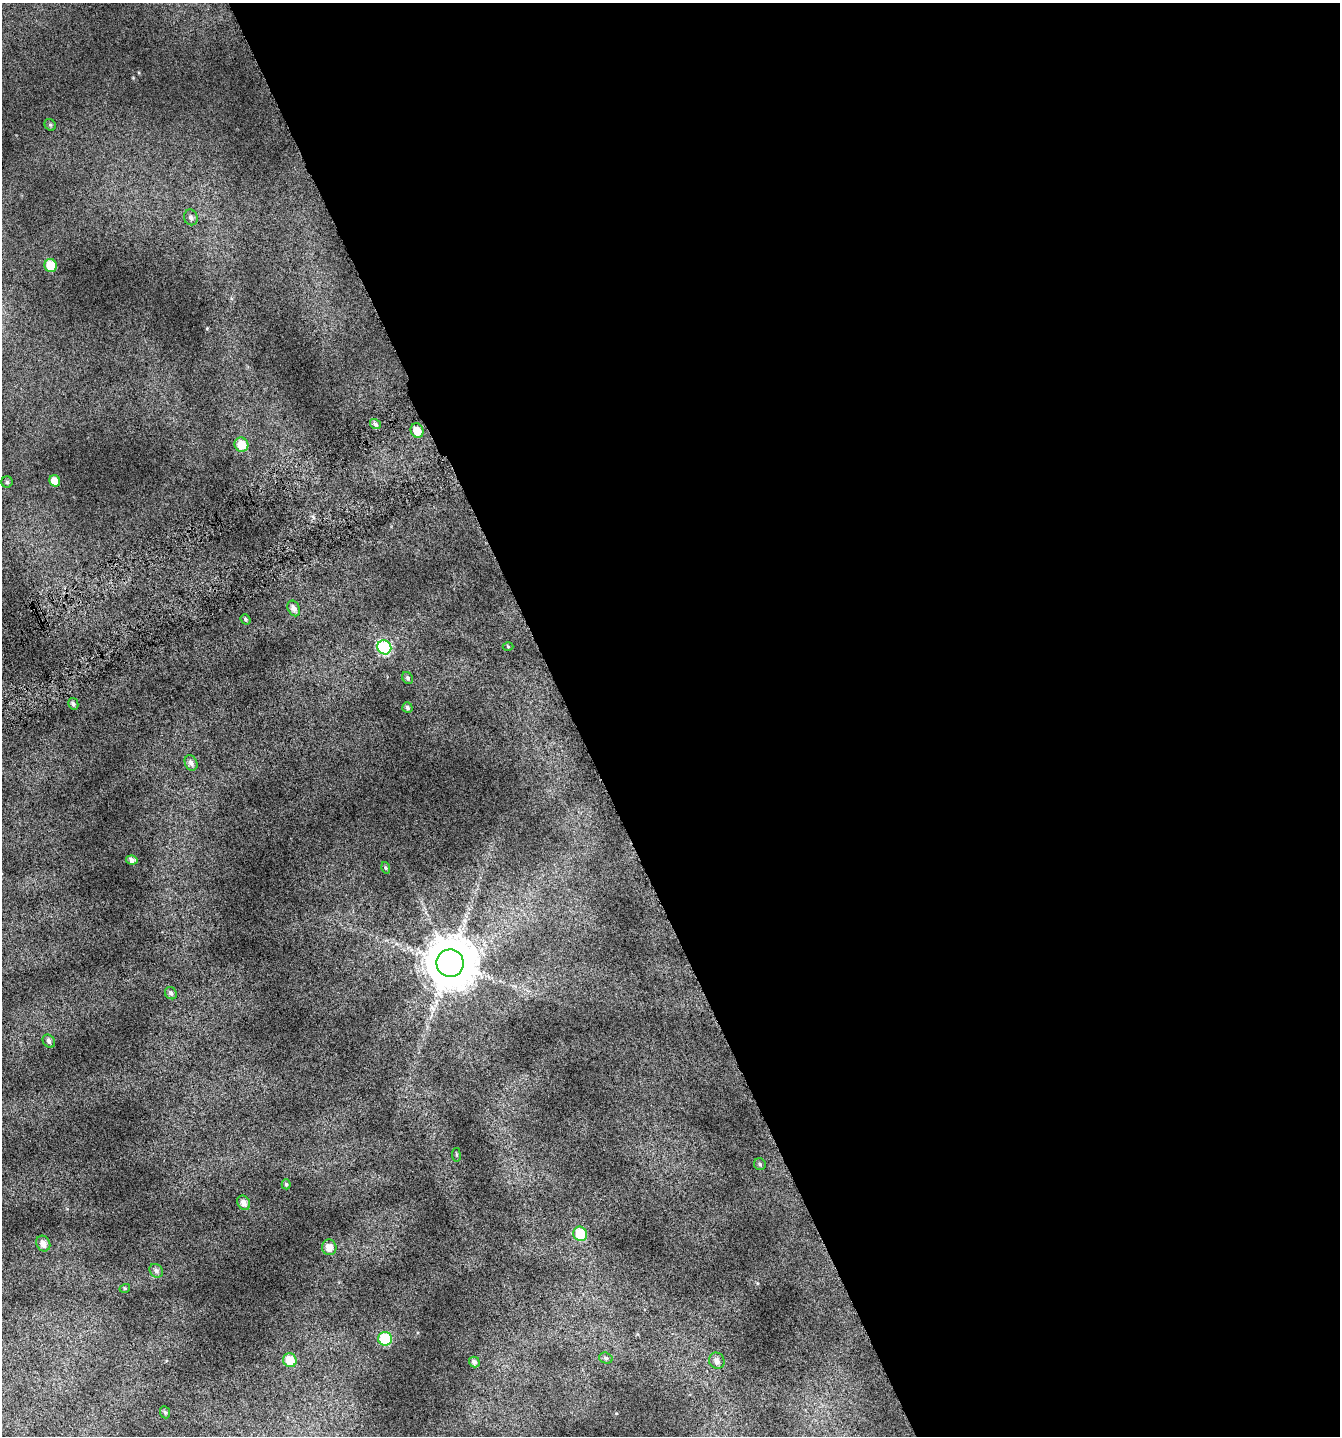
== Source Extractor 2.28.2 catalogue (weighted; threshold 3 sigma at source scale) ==
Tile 8 of 4 x 4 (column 4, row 2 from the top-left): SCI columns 4230-5567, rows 2920-4353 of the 5741 x 5854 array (HDU 1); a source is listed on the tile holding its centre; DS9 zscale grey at full resolution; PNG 1342 x 1438 px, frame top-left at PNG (2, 3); each listed source drawn as its Kron ellipse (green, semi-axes under 4 px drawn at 4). Shown black and unused: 57% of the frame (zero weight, under 4 of 7 exposures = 2% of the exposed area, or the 3 px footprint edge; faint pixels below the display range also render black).
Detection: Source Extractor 2.28.2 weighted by HDU 2 'WHT'; one run over the whole footprint, this tile lists its part. Background 0.073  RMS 0.047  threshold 0.192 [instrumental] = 3 sigma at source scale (4.09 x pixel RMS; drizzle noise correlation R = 1.36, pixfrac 0.8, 0.0396/0.0396 arcsec/px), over >= 5 px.
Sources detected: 36; all 36 listed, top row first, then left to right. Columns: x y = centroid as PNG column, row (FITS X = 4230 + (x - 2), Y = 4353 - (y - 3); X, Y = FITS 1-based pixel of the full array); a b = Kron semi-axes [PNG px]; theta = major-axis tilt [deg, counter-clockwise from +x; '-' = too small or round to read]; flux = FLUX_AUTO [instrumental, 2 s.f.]
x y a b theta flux
50 125 6 5 - 6.5
191 217 8 7 - 14
51 266 6 6 - 110
375 424 5 5 - 11
417 431 7 6 - 50
241 445 7 6 - 66
55 481 6 5 - 44
7 482 5 5 - 7.8
294 608 8 6 -65 19
245 619 5 4 - 6.8
384 647 7 6 - 470
508 647 5 3 - 3.9
408 678 6 5 - 8.3
73 704 6 5 - 11
407 708 5 5 - 9.2
191 763 8 6 -64 19
132 860 6 4 -11 16
386 868 6 4 -74 5.6
450 963 14 13 - 22000
171 993 6 5 - 12
49 1041 7 5 -53 15
456 1155 7 3 -82 4.9
760 1164 6 5 - 8.6
286 1184 5 4 - 5.9
244 1203 7 6 - 23
580 1234 7 6 - 120
43 1243 8 6 -61 28
329 1247 8 7 - 37
156 1271 7 6 - 15
125 1288 5 3 - 4.3
385 1339 7 6 - 180
606 1358 7 5 -17 10
290 1360 7 6 - 85
717 1361 8 7 - 23
474 1362 5 5 - 13
165 1412 6 5 - 6.7